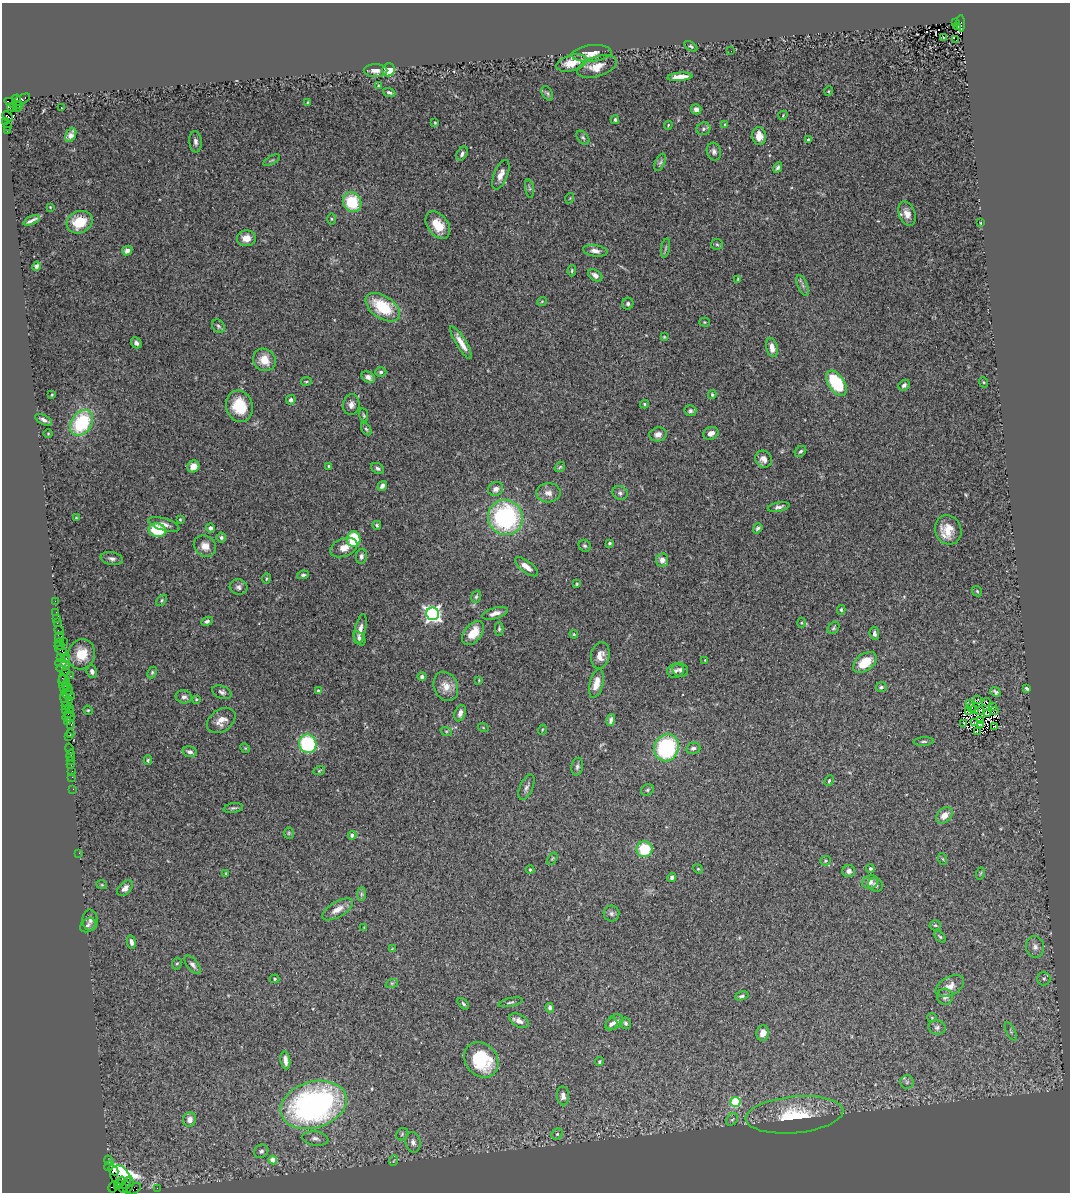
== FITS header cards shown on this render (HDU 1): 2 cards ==
NAXIS1  =                 1068
NAXIS2  =                 1190

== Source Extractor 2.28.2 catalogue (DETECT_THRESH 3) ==
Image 1068 x 1190 px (HDU 1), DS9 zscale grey, 1 PNG px = 1 image px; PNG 1072 x 1194 px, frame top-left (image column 1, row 1190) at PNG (2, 3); each listed source drawn as its Kron ellipse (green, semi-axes under 4 px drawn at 4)
Background 1.17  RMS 0.045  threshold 0.135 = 3 sigma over >= 5 px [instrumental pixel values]
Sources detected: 323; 6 with non-positive FLUX_AUTO (blend fragments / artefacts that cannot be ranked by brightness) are neither listed nor drawn; the other 317 listed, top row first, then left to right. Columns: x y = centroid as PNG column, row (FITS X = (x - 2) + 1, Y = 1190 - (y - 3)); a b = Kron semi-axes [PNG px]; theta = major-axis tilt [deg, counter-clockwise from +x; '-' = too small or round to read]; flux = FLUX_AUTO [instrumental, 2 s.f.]
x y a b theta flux
955 23 4 2 - 110
961 23 8 3 -87 510
958 26 4 3 - 130
944 38 3 2 - 2.2
956 40 3 2 - 30
691 46 7 4 -31 4.9
731 51 2 2 - 3.6
592 53 20 8 6 27
572 63 15 8 16 49
597 67 20 10 18 43
388 70 6 6 - 67
376 71 12 6 -1 17
680 77 12 4 5 34
379 86 4 4 - 4.3
829 91 5 3 - 2.7
389 92 6 3 -21 6.9
547 93 8 5 -60 5.7
16 99 4 3 - 250
21 100 10 4 29 250
307 102 4 3 - 2.9
13 104 9 4 -22 850
18 106 6 2 62 110
12 107 5 3 - 320
62 108 3 2 - 4.8
696 109 5 5 - 14
783 115 5 3 - 2.7
8 117 6 3 -46 250
615 120 4 3 - 5.2
6 122 3 2 - 30
435 123 4 3 - 3.4
725 124 4 3 - 2.3
668 125 4 3 - 3.1
7 127 3 3 - 46
703 129 7 6 - 8.2
7 130 3 2 - 48
71 135 7 5 64 14
759 136 9 7 -85 35
583 137 8 5 -48 6.6
808 139 3 3 - 3.4
195 142 10 6 -84 12
714 151 9 7 -74 11
462 154 8 5 62 8.9
272 160 9 3 28 4
660 162 9 5 65 7.3
778 168 6 3 62 7.1
501 175 15 7 68 23
529 188 9 3 -81 5.1
570 198 5 3 - 2.6
352 202 10 9 - 120
50 207 3 3 - 1.9
907 214 12 8 -70 25
331 219 5 3 - 3.3
32 220 9 2 24 8.8
79 222 13 10 26 78
981 223 3 2 - 2
438 225 15 10 -54 56
246 238 9 8 - 30
717 244 6 5 - 4.8
666 248 10 4 79 5.7
127 250 5 4 - 14
595 251 12 6 -8 15
37 266 5 3 - 6.1
572 271 5 4 - 4.7
595 275 8 5 -35 17
738 279 3 3 - 2.6
803 285 11 5 -68 9.5
542 301 5 3 - 2.5
628 304 6 5 - 6.4
383 307 19 11 -34 140
704 322 5 4 - 3.7
218 326 7 5 -52 7
664 337 4 3 - 2.9
136 343 6 5 - 8.7
461 343 19 5 -58 30
772 348 9 5 -77 27
264 360 12 11 - 48
381 372 6 4 0 6.2
368 377 7 5 -33 12
306 381 5 3 - 3.4
983 382 5 3 - 2.6
836 383 14 8 -56 200
904 385 6 5 - 9.4
52 395 3 2 - 2.4
712 395 4 3 - 4.8
291 400 5 4 - 9.1
645 404 4 4 - 4.6
351 405 10 8 81 15
239 406 16 13 -72 95
690 411 6 5 - 6.3
364 415 7 4 -79 4.4
43 420 9 5 -26 9.8
81 423 14 10 55 210
366 429 7 4 -57 5
48 433 4 3 - 2.5
711 433 8 6 22 18
658 434 9 7 11 20
800 451 6 5 - 6
763 459 9 8 - 19
329 466 3 3 - 6.4
193 467 6 5 - 24
560 467 5 3 - 3.8
378 468 7 5 -32 7.1
382 486 5 4 - 12
496 489 7 6 - 16
548 493 12 9 3 21
620 493 8 7 - 9.6
779 507 11 4 11 9.8
505 517 18 17 - 450
76 518 3 3 - 2.5
180 519 4 3 - 3.2
164 524 16 6 -17 18
377 525 4 4 - 4.1
210 528 4 4 - 9.9
758 528 5 4 - 5.9
157 530 8 7 - 130
948 530 15 13 -65 49
221 537 5 4 - 6.5
354 539 8 6 88 150
610 543 4 3 - 4.6
205 546 12 10 -40 29
585 546 6 5 - 6.1
344 548 14 9 23 29
361 556 7 5 81 9.9
112 559 11 6 -10 11
662 560 7 6 - 17
526 567 14 5 -37 24
303 575 6 4 10 6.4
266 578 5 2 - 3.1
577 584 3 2 - 3.2
239 587 9 7 -12 11
977 591 6 4 -45 3.6
476 597 6 4 72 5.3
162 600 7 4 51 4.4
55 601 2 2 - 17
841 610 5 4 - 3.7
56 612 2 2 - 44
495 613 13 5 17 20
433 614 6 6 - 1200
57 618 2 2 - 15
207 621 6 4 26 6.4
57 623 3 3 - 150
801 623 5 3 - 3
833 628 7 5 50 5
360 629 15 5 77 19
499 629 7 4 90 5
59 631 5 2 - 40
473 633 14 8 50 56
874 633 7 5 -84 9.6
574 634 4 3 - 3.2
59 637 5 4 - 170
359 638 8 5 -56 11
63 641 2 2 - 380
59 642 2 2 - 65
59 646 5 3 - 89
61 651 6 2 -33 140
82 654 15 13 76 64
600 656 13 9 79 25
61 658 2 2 - 31
66 658 4 3 - 31
705 660 2 2 - 1.9
865 662 13 8 38 69
61 663 5 3 - 99
63 666 7 3 29 240
680 670 8 7 - 9.4
675 671 8 7 - 11
65 672 2 2 - 73
92 672 6 5 - 11
152 672 6 4 64 4.4
70 676 2 2 - 34
422 677 4 4 - 10
63 680 5 3 - 110
479 680 4 3 - 2.6
596 683 14 6 75 36
63 684 11 2 -84 140
66 685 5 2 - 230
446 686 15 11 -65 34
881 687 5 5 - 8.2
1027 688 4 3 - 5.5
68 690 6 4 77 310
318 691 3 3 - 4.1
222 692 10 6 -20 10
995 692 5 3 - 6
69 695 6 3 -8 300
184 697 8 6 -11 11
65 699 8 3 -77 310
196 699 3 3 - 3.1
978 699 2 2 - 1.2
69 700 2 2 - 68
987 702 4 2 - 0.23
969 703 3 2 - 1.5
66 706 4 3 - 160
69 707 3 3 - 69
971 707 3 2 - 0.92
992 707 3 2 - 4.6
66 709 4 3 - 120
88 710 5 4 - 3.5
974 710 3 2 - 2.5
980 710 4 2 - 5.5
994 710 3 2 - 13
968 711 4 3 - 5.5
69 713 5 3 - 200
460 713 8 5 71 14
988 714 3 2 - 3.1
69 717 6 3 11 270
611 720 6 4 75 10
981 720 3 2 - 1.1
221 721 15 11 36 32
68 722 4 2 - 80
975 722 3 2 - 0.39
964 723 3 2 - 5.6
980 724 3 2 - 6.6
71 725 3 2 - 55
995 726 4 2 - 0.33
483 727 5 3 - 2.5
542 730 5 3 - 3
446 731 6 3 -18 3.8
977 732 3 2 - 3.5
70 734 3 2 - 71
68 737 3 2 - 84
924 742 10 3 3 5.3
308 744 9 8 - 220
245 748 5 4 - 3.4
666 748 14 12 63 290
693 748 7 5 14 9
69 749 5 3 - 94
190 752 7 5 -12 10
70 755 5 3 - 110
70 760 3 2 - 110
148 760 5 4 - 4.1
71 765 3 2 - 130
577 767 9 6 79 8.1
72 771 2 2 - 49
319 771 6 4 20 3.6
72 777 2 2 - 58
829 781 6 4 64 4
526 787 13 6 65 12
73 789 2 2 - 33
647 790 6 5 - 5.2
233 808 10 5 9 6.8
944 815 9 6 45 27
289 833 5 5 - 3.8
352 835 4 4 - 12
644 849 8 8 - 110
79 853 2 2 - 41
552 859 6 4 58 3.6
943 859 6 3 -70 3.3
825 861 5 5 - 4.2
870 868 4 4 - 4.5
698 869 5 4 - 3.3
530 870 4 3 - 3.7
849 871 6 6 - 14
226 873 4 2 - 2.5
981 873 6 4 70 3.7
672 877 5 4 - 7.8
870 882 8 6 18 15
102 885 5 3 - 2.9
875 885 7 6 - 10
125 888 9 6 44 15
361 894 7 4 90 6.3
338 909 17 7 30 27
611 914 8 8 - 9.3
90 920 11 7 -87 13
88 925 8 6 37 8.5
935 925 5 5 - 4.3
364 927 4 3 - 2.3
940 937 7 4 -47 4.1
131 942 7 4 -82 11
1035 947 10 9 - 16
392 949 4 3 - 2.5
177 964 6 4 66 4.4
193 965 11 5 -51 10
275 979 5 4 - 3.5
1044 979 7 6 - 7.6
392 983 6 4 18 4.7
950 986 15 9 29 25
742 996 7 4 17 6.4
945 997 8 8 - 13
510 1002 13 4 12 6.7
463 1004 7 4 -46 6
550 1008 5 4 - 9.4
932 1018 5 4 - 3
519 1021 10 6 -28 16
615 1022 10 6 36 14
626 1023 6 5 - 7
611 1024 7 5 48 8.6
937 1027 8 7 - 9.9
1011 1031 10 4 -63 6.8
763 1033 8 6 81 25
285 1060 9 4 -81 18
481 1060 19 15 -49 160
599 1062 4 3 - 4
907 1082 6 6 - 8.9
563 1096 9 6 -84 13
735 1102 5 5 - 230
314 1105 34 23 16 920
794 1115 49 18 5 160
190 1119 7 6 - 20
732 1119 7 5 51 5.6
402 1134 7 5 48 4.7
557 1134 6 5 - 4.8
315 1139 13 7 -8 15
413 1142 10 7 -81 14
261 1151 7 6 - 11
109 1160 5 3 - 51
273 1160 4 4 - 48
393 1161 5 3 - 3
109 1166 5 4 - 150
113 1170 5 3 - 280
120 1177 12 9 -56 1400
122 1181 4 3 - 700
119 1183 4 3 - 860
128 1185 9 5 77 970
113 1187 6 3 61 180
118 1187 3 3 - 680
123 1188 4 3 - 37
157 1188 2 2 - 27
134 1189 8 5 33 130
At the frame edge (FLAGS 8, measured only in part): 1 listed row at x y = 134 1189
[6 non-positive-flux detections neither listed nor drawn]